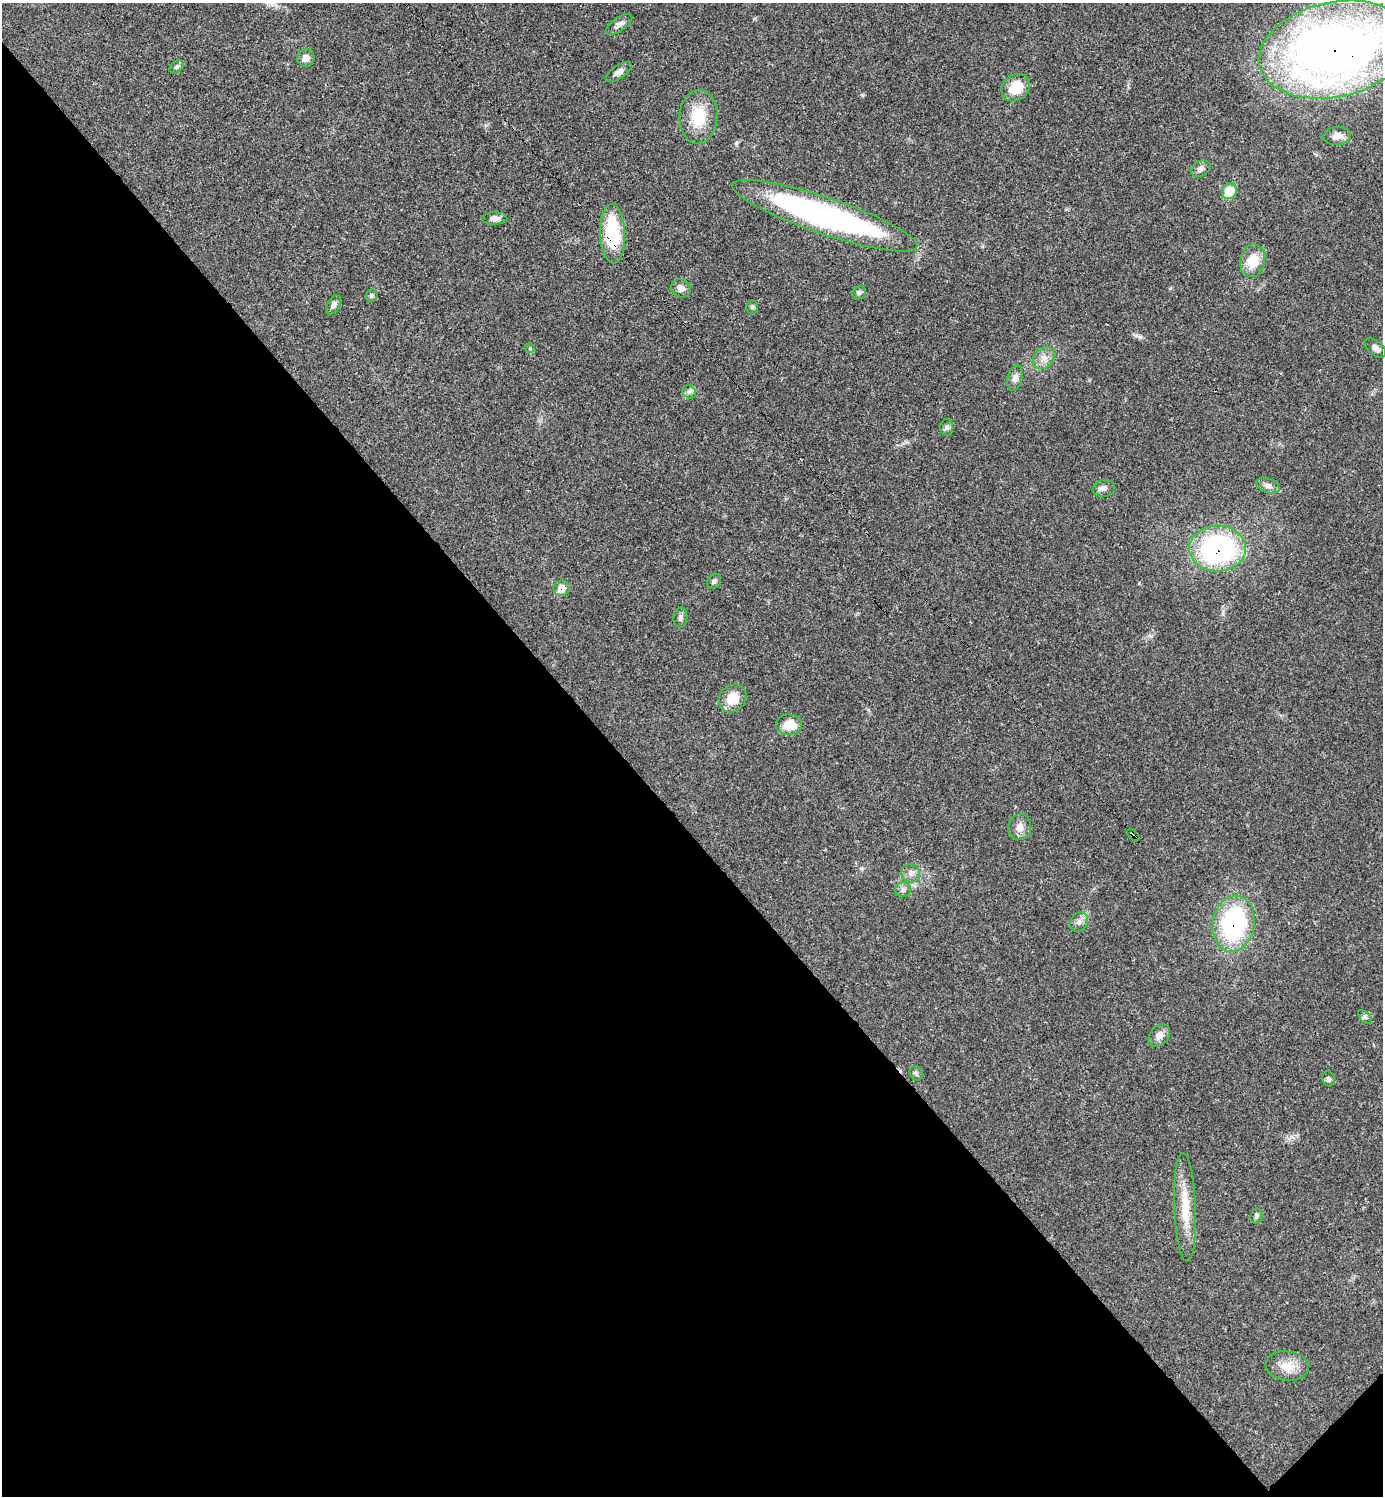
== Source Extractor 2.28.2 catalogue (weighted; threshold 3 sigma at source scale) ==
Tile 14 of 4 x 4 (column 2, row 4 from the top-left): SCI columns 1680-3060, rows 1-1494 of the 5980 x 5981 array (HDU 1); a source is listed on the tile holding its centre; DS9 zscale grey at full resolution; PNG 1385 x 1498 px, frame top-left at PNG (2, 3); each listed source drawn as its Kron ellipse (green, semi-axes under 4 px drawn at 4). Shown black and unused: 45% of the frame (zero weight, under 3 of 4 exposures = <1% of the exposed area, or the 3 px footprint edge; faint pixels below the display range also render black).
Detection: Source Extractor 2.28.2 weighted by HDU 2 'WHT'; one run over the whole footprint, this tile lists its part. Background 0.0207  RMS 0.0022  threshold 0.00989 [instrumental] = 3 sigma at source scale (4.5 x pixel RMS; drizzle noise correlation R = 1.50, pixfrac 1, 0.05/0.05 arcsec/px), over >= 5 px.
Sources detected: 47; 1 inside a brighter listed object's ellipse — not listed separately; the other 46 listed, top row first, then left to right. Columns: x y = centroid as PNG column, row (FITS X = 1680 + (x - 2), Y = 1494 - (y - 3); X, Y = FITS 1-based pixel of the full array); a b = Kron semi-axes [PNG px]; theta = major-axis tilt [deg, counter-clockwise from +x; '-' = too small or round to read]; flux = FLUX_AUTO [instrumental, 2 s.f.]
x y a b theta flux
619 24 15 7 35 1.1
1335 50 76 47 12 180
306 58 9 8 - 1.4
177 67 8 5 40 0.48
619 72 15 6 33 1.2
1016 88 15 12 38 4.9
698 117 27 19 87 7.8
1337 136 14 9 5 1.5
1201 169 10 7 31 1.1
1229 191 8 7 - 5.7
825 216 98 18 -19 68
495 218 13 6 2 1.1
612 234 30 12 -87 14
1253 261 16 12 79 4.9
681 288 10 8 -29 1.3
859 293 7 6 - 0.49
372 296 6 5 - 0.41
334 305 10 6 61 0.87
752 307 7 5 89 0.47
530 348 5 4 - 0.24
1375 348 13 7 -39 1.2
1044 358 12 9 46 1.7
1015 378 13 7 75 1.3
689 392 7 6 - 0.66
947 428 8 6 89 0.6
1268 486 12 7 -21 0.99
1104 488 11 8 11 1
1218 549 28 23 2 39
714 581 8 6 52 0.54
561 588 8 7 - 2.3
680 618 10 7 85 0.74
733 698 15 12 47 3.8
789 725 13 10 1 3.7
1020 827 13 11 77 1.7
1133 835 8 3 -41 2
911 873 9 9 - 1.1
903 890 8 7 - 0.75
1079 922 10 8 55 1.1
1234 924 28 21 79 29
1365 1017 8 5 -45 0.55
1159 1035 12 9 49 1.5
916 1073 7 6 - 0.47
1328 1079 7 6 - 0.56
1185 1207 54 11 -88 6.9
1256 1216 7 6 - 0.63
1287 1366 22 15 -6 3.6
Overlapping masked pixels (flux is a lower limit): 7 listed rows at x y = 1335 50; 825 216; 612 234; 1218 549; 561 588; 1133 835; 1234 924
Isophote crosses this tile's border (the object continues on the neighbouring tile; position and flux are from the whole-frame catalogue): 1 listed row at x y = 1335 50